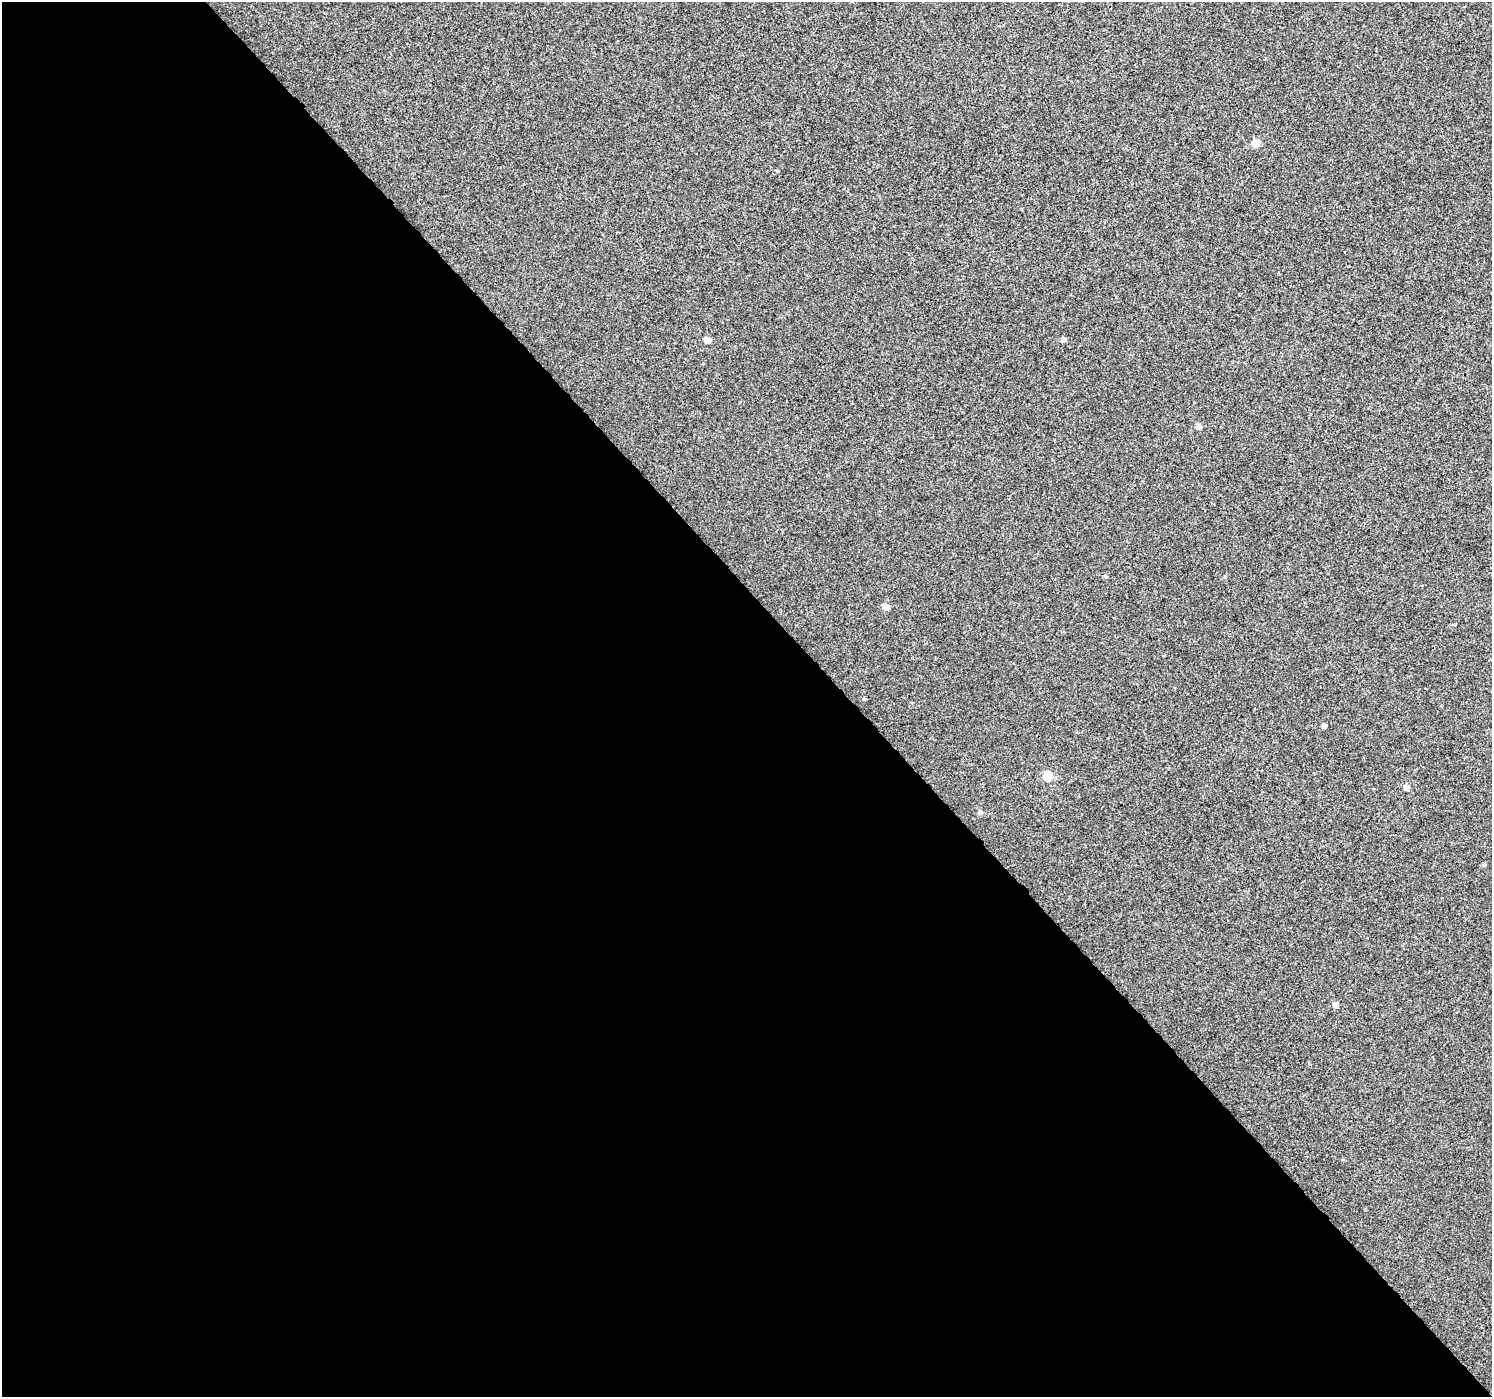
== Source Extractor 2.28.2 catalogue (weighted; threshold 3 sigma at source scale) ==
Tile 9 of 4 x 4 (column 1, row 3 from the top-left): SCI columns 52-1541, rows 1641-3035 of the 6057 x 6008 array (HDU 1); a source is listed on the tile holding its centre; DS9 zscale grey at full resolution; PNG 1494 x 1399 px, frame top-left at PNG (2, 2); no overlay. Shown black and unused: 57% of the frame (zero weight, under 3 of 4 exposures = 5% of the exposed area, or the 3 px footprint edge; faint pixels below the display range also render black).
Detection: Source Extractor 2.28.2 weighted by HDU 2 'WHT'; one run over the whole footprint, this tile lists its part. Background -2.34e-04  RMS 0.0036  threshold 0.0163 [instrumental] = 3 sigma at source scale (4.5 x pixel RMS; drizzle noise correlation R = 1.50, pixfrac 1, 0.0396/0.0396 arcsec/px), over >= 5 px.
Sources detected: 12; all 12 listed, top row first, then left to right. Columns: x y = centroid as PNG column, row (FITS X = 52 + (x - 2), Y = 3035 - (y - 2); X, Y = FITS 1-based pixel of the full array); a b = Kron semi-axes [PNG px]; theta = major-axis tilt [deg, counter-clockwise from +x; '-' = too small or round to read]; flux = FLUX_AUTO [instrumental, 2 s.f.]
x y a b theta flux
1255 143 5 5 - 7.2
1063 339 5 4 - 1.9
707 340 5 5 - 4.5
1198 426 5 5 - 3.1
1106 576 6 4 -67 0.53
886 606 6 5 - 3.6
1324 726 4 4 - 1.3
1048 776 6 5 - 13
1406 787 5 5 - 2.7
980 812 6 5 - 1.1
1484 865 5 4 - 0.65
1335 1005 5 5 - 2.8
Unlisted compact peaks at least as high as the median listed source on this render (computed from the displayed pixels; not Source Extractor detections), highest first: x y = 864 699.